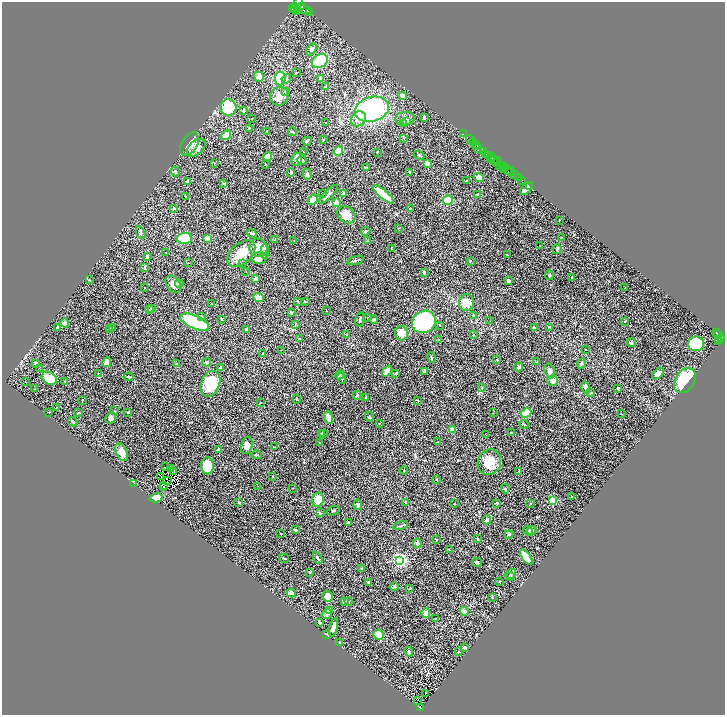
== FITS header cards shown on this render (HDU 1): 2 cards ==
NAXIS1  =                 1446
NAXIS2  =                 1425

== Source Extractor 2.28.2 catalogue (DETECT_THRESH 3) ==
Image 1446 x 1425 px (HDU 1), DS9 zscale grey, zoomed out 1/2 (1 PNG px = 2 x 2 image px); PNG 727 x 717 px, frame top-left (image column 2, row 1425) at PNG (2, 2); each listed source drawn as its Kron ellipse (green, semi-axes under 4 px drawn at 4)
Background 0.95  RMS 0.024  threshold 0.0732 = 3 sigma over >= 5 px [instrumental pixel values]
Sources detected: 355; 43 cannot appear on this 1/2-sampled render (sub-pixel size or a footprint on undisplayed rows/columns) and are neither listed nor drawn; the other 312 listed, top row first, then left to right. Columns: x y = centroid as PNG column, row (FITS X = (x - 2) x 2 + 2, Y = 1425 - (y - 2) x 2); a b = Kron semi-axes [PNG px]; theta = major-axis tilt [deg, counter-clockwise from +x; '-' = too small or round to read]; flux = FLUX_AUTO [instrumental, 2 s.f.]
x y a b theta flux
297 4 10 4 61 6500
302 7 3 1 - 3900
294 8 2 2 - 1500
292 9 4 2 - 1800
295 9 2 1 - 2300
304 9 8 4 -16 15000
297 10 3 2 - 2600
310 12 2 1 - 280
311 49 7 3 58 9.2
320 61 8 6 31 200
296 72 3 2 - 2.5
259 77 5 4 - 32
280 78 7 5 84 200
286 79 5 4 - 9.1
320 79 4 2 - 23
326 87 4 2 - 9
286 91 4 3 - 4
402 95 4 4 - 24
279 96 10 9 - 33
228 107 8 8 - 190
372 109 17 12 16 640
244 110 4 3 - 4.3
424 117 4 2 - 7.4
252 119 2 2 - 2.1
358 119 8 6 46 31
405 119 10 7 5 27
406 122 3 3 - 7.6
326 123 2 2 - 1.9
403 124 3 3 - 3.2
249 128 3 2 - 4.2
267 132 2 2 - 2.6
292 132 4 2 - 6.6
463 134 2 1 - 33
226 135 6 3 38 51
404 138 3 2 - 3.7
323 139 3 2 - 2.4
470 140 5 3 - 92
307 141 4 2 - 5.2
473 142 2 1 - 550
189 144 13 7 57 33
475 145 2 1 - 1400
478 146 2 2 - 620
196 148 11 6 41 48
478 149 3 1 - 47
338 151 5 3 - 82
483 151 4 2 - 1100
303 152 3 2 - 1.6
377 152 2 1 - 2.1
486 154 3 2 - 1200
419 155 5 3 - 8.6
489 155 3 2 - 1100
268 157 4 4 - 44
492 157 4 2 - 760
297 159 6 5 - 21
490 159 3 2 - 480
302 160 5 4 - 13
495 161 3 2 - 750
497 161 3 1 - 450
496 162 2 2 - 430
214 163 2 2 - 1.9
265 164 2 2 - 1.7
427 164 2 2 - 120
499 165 2 2 - 850
502 166 3 2 - 1200
506 167 3 1 - 60
366 168 3 3 - 5.4
503 169 2 1 - 270
508 170 4 2 - 210
175 172 5 4 - 6
291 172 4 2 - 6.5
410 172 2 2 - 4.8
511 172 4 2 - 210
307 174 5 4 - 8.6
515 175 2 2 - 1300
518 177 2 2 - 130
479 178 5 4 - 32
467 180 3 2 - 3.4
522 180 2 1 - 63
188 181 4 3 - 15
224 184 2 2 - 9.3
530 186 3 1 - 17
526 188 8 3 48 33
322 193 2 2 - 2.3
328 194 12 3 44 13
343 194 3 3 - 11
383 194 13 4 -40 140
478 195 4 3 - 4.8
185 196 2 2 - 2.6
313 200 6 4 45 32
448 200 5 5 - 68
336 202 4 4 - 24
410 208 3 2 - 1.8
174 209 3 2 - 4.1
346 215 10 7 -36 68
559 220 2 2 - 1.5
398 228 2 2 - 1.8
365 231 5 3 - 6.4
141 233 7 3 -65 8.9
252 233 5 3 - 11
562 237 2 2 - 1.8
184 238 7 5 3 220
208 239 4 2 - 71
275 239 3 2 - 3.5
294 240 2 2 - 1.7
367 241 4 2 - 2.8
540 246 2 1 - 1.5
258 248 9 8 - 82
391 249 3 2 - 1.6
557 249 5 3 - 4.7
265 251 7 4 87 9.5
166 253 2 1 - 1.7
241 254 16 10 41 87
507 255 4 2 - 5.9
147 256 4 3 - 7.4
259 258 7 5 12 39
355 260 8 2 16 9.9
470 261 3 2 - 2.4
188 263 2 1 - 1.5
242 263 3 3 - 3.4
145 268 3 3 - 2.9
246 272 2 2 - 1.8
424 272 3 2 - 8.8
549 275 5 4 - 6.6
571 278 3 2 - 2.7
256 279 3 3 - 11
89 280 3 2 - 2.4
508 281 3 3 - 12
173 284 9 6 -53 31
179 284 4 3 - 4.9
145 287 2 2 - 1.4
625 288 2 1 - 1.2
258 297 5 3 - 32
298 301 3 2 - 2.1
305 302 2 2 - 2.9
466 303 8 7 - 59
211 304 2 1 - 1.6
151 308 2 2 - 3.8
149 310 2 2 - 6
326 311 2 2 - 4.3
291 313 3 2 - 5.3
474 315 4 3 - 5.4
202 316 3 2 - 3
368 318 2 2 - 3.2
222 319 3 2 - 4.1
360 319 7 3 77 7.1
374 320 4 3 - 8
490 321 2 1 - 1.2
195 322 15 6 -24 380
424 322 12 10 35 640
625 322 3 2 - 1.9
64 323 4 3 - 12
295 324 3 2 - 2.5
439 325 2 2 - 4.1
549 327 3 2 - 2.1
57 328 3 3 - 8
113 328 3 3 - 4.5
534 328 2 2 - 5.3
110 329 4 3 - 4.6
247 329 3 3 - 6.6
401 333 7 6 - 52
717 333 3 2 - 270
346 334 4 2 - 2.9
474 335 3 3 - 3.6
719 335 3 2 - 440
722 338 3 2 - 1300
299 339 3 3 - 2.8
438 339 3 2 - 3.7
719 339 4 2 - 690
718 341 4 3 - 720
631 343 4 4 - 6.5
696 344 8 7 - 210
585 349 3 2 - 1.6
281 350 2 2 - 1.1
263 353 4 2 - 2.2
431 358 5 2 - 3.9
497 359 3 2 - 2
107 362 5 3 - 40
207 362 4 4 - 7.9
537 362 3 3 - 3.5
35 363 3 2 - 6.3
177 364 4 3 - 3.9
582 364 5 3 - 7.3
519 367 4 3 - 9.2
220 368 3 3 - 11
40 369 2 1 - 21
387 371 6 3 52 25
425 371 3 3 - 7.7
550 371 8 5 -72 20
99 373 4 2 - 3.3
396 373 3 3 - 9
658 374 7 4 46 41
340 375 4 3 - 4.6
128 377 5 3 - 5.6
49 378 8 6 -32 110
342 378 6 3 -83 5.5
65 381 2 1 - 3.1
553 381 5 5 - 33
685 381 13 9 57 220
25 382 2 2 - 1.4
210 384 13 9 69 170
586 387 6 3 -74 20
482 388 3 2 - 2.5
618 388 3 3 - 5.3
35 389 2 2 - 4.1
591 393 3 2 - 3.8
357 395 4 3 - 6.6
366 397 4 2 - 5
297 399 4 2 - 4.7
82 400 2 2 - 2
418 401 2 2 - 1.9
260 403 3 2 - 1.4
56 407 2 2 - 1.4
114 411 3 2 - 1.9
49 412 2 2 - 1.9
79 412 3 2 - 3.5
128 412 3 2 - 4
493 413 2 2 - 1.5
526 413 5 4 - 73
621 414 3 2 - 1.7
328 417 6 3 -70 55
369 417 5 4 - 5.1
110 418 6 5 - 17
73 422 5 3 - 7
379 424 3 2 - 2.5
524 424 4 2 - 5.3
453 430 4 3 - 20
511 432 2 2 - 3.4
322 433 3 2 - 3
323 434 3 1 - 3
486 435 3 2 - 2.5
437 442 2 2 - 2.3
319 443 3 2 - 1.8
247 445 8 5 76 23
275 447 3 2 - 2.2
219 450 3 2 - 30
122 452 9 5 -66 46
256 455 5 2 - 4.7
489 462 13 11 72 90
207 466 8 6 89 130
165 467 2 1 - 1.2
171 469 2 1 - 1.3
404 470 4 2 - 3
174 471 2 1 - 0.41
519 471 3 2 - 1.6
161 476 2 1 - 1.2
273 476 2 2 - 2.3
436 479 2 1 - 2.3
167 480 3 1 - 1.6
134 483 4 1 - 1.8
164 485 2 1 - 0.89
258 486 2 1 - 1.2
164 487 2 1 - 1
293 488 2 2 - 2.7
505 489 4 3 - 4.7
572 496 3 2 - 3.7
156 498 7 3 13 53
318 500 7 6 - 60
552 501 3 3 - 430
239 502 2 2 - 15
405 503 4 3 - 5.3
497 503 3 3 - 3.3
530 503 3 2 - 2
454 504 2 1 - 2.5
358 505 5 4 - 6.7
333 511 6 2 23 4.3
320 513 4 2 - 4.3
487 520 4 4 - 16
348 523 4 3 - 7.2
401 526 7 3 14 7.1
295 530 3 2 - 8.5
531 530 5 3 - 15
528 531 5 3 - 7.6
281 534 3 2 - 3.8
509 534 4 4 - 6.9
478 538 4 2 - 4.2
437 539 2 1 - 1.5
417 543 5 3 - 18
449 550 3 1 - 3.3
526 557 9 3 -55 100
284 558 5 2 - 3.3
318 558 6 2 -59 6.6
399 560 3 3 - 1400
477 562 5 4 - 7.8
362 569 2 2 - 3.9
309 572 3 2 - 1.8
511 574 6 3 37 6.6
511 577 3 3 - 4.4
368 582 3 2 - 4.6
499 582 2 2 - 3.2
394 587 4 3 - 10
410 588 3 2 - 4
291 593 4 4 - 18
327 596 6 5 - 24
492 598 3 2 - 2.3
344 601 3 3 - 10
349 602 4 3 - 4.3
329 610 2 2 - 100
464 611 4 3 - 21
426 613 5 4 - 40
327 614 5 4 - 13
435 618 2 1 - 33
320 622 4 2 - 6.7
333 627 9 3 76 40
327 634 2 2 - 18
379 635 5 5 - 45
339 642 2 2 - 2.9
464 647 3 3 - 8.2
409 652 5 4 - 7.2
458 652 3 2 - 2.5
425 693 2 1 - 1.2
417 700 2 1 - 4.4
420 708 3 2 - 100
At the frame edge (FLAGS 8, measured only in part): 1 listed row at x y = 297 4
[43 sub-pixel or undisplayed-footprint detections neither listed nor drawn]